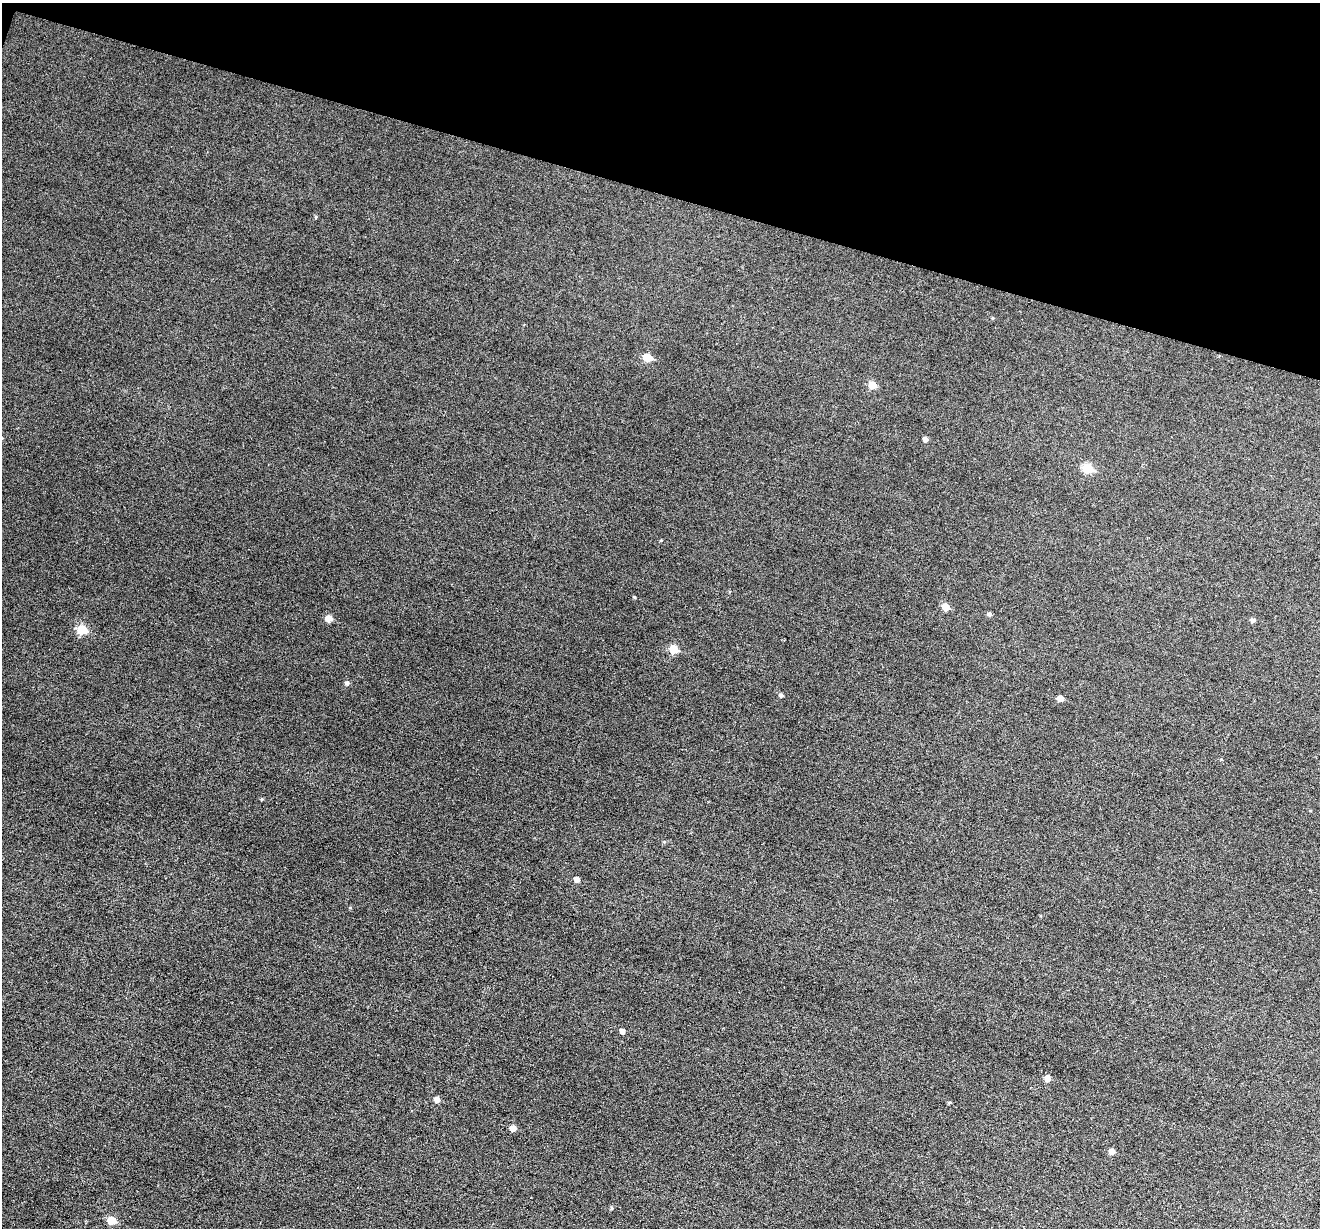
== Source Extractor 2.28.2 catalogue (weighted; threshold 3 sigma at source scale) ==
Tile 2 of 4 x 4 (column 2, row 1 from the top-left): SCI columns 1322-2639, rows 3935-5160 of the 5274 x 5288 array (HDU 1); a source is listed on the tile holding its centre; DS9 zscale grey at full resolution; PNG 1322 x 1230 px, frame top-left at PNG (2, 3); no overlay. Shown black and unused: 16% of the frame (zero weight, under 3 of 6 exposures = <1% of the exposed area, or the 3 px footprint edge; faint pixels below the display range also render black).
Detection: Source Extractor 2.28.2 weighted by HDU 2 'WHT'; one run over the whole footprint, this tile lists its part. Background 0.0517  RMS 0.0057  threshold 0.0233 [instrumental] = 3 sigma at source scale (4.09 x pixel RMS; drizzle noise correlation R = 1.36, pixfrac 0.8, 0.05/0.05 arcsec/px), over >= 5 px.
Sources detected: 28; all 28 listed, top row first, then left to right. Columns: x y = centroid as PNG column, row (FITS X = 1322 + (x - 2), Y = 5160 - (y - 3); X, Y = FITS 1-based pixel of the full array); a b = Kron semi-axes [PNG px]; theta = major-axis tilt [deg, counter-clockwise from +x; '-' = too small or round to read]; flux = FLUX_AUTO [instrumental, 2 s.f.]
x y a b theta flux
316 217 5 3 - 0.53
992 318 4 4 - 0.52
647 357 6 5 - 9
872 385 6 6 - 6.7
925 439 5 5 - 1.7
1087 468 6 5 - 18
634 597 4 3 - 0.52
945 607 6 6 - 5.9
989 614 5 4 - 1.3
329 618 6 5 - 5.1
1252 620 5 5 - 1.4
82 629 6 6 - 16
673 649 6 5 - 12
347 683 5 5 - 1.3
781 695 5 4 - 1.1
1060 698 5 5 - 3.3
1221 759 4 4 - 0.43
262 799 4 4 - 0.59
664 842 5 4 - 0.59
577 879 5 5 - 2.6
622 1031 5 4 - 2
1047 1078 6 5 - 2.9
437 1099 5 5 - 2.8
949 1103 4 4 - 0.59
513 1128 5 5 - 3.8
1112 1151 5 5 - 2.8
612 1208 5 3 - 0.55
111 1220 6 6 - 9.7